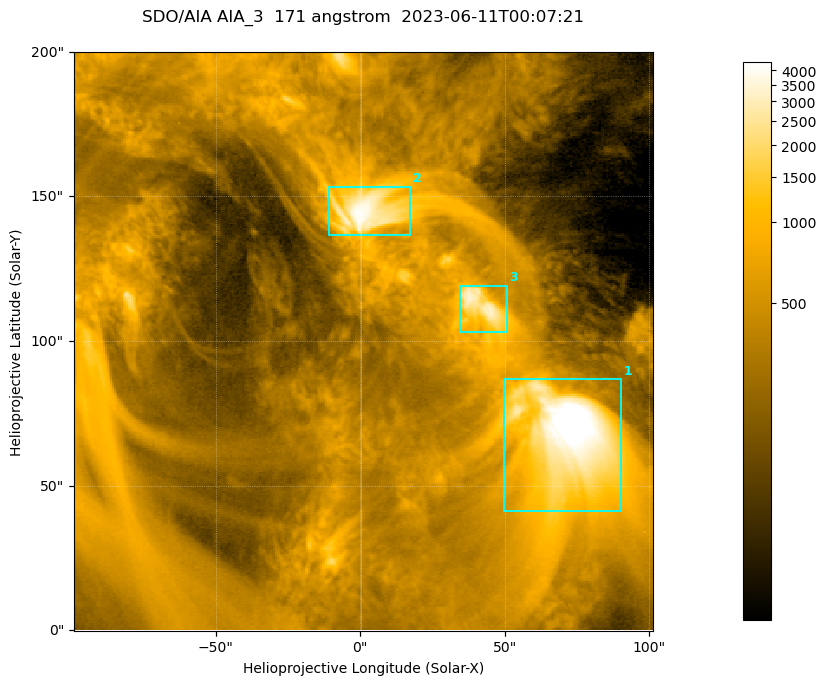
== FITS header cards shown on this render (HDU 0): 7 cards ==
TELESCOP= 'SDO/AIA '           / For AIA: SDO/AIA
INSTRUME= 'AIA_3   '           / For AIA: AIA_ATA1, AIA_ATA2, AIA_ATA3 or AIA_AT
WAVELNTH=                  171 / [angstrom] Wavelength
WAVEUNIT= 'angstrom'           / Wavelength unit: angstrom
DATE-OBS= '2023-06-11T00:07:21.352' / [ISO] Date when observation started; ISO 8
CTYPE1  = 'HPLN-TAN'           / CTYPE1; Typically HPLN
CTYPE2  = 'HPLT-TAN'           / CTYPE2; Typically HPLT

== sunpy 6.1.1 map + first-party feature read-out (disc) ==
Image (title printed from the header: SDO/AIA AIA_3  171 angstrom  2023-06-11T00:07:21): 334 x 334 px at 0.599 arcsec/px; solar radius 945 arcsec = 1577 px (partial field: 1.4% of the solar disc is inside the frame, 100% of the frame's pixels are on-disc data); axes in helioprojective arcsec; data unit not stated in the header (colour bar unlabelled)
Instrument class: DISC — disc imager (sunpy class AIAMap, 171 A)
Bright regions (active regions / flare kernels): reference = the on-disc median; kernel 3 px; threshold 5 sigma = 1106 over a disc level ~358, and >= 1.15x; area >= 111 px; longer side >= 4 px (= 2.4 arcsec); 3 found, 3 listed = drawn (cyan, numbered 1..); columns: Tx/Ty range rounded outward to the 2 arcsec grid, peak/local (2 s.f.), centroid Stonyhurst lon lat
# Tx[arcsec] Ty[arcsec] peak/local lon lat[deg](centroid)
1 48..92 40..88 15 +4 +4
2 -12..18 136..154 11 +0 +9
3 34..52 102..120 9.2 +3 +7